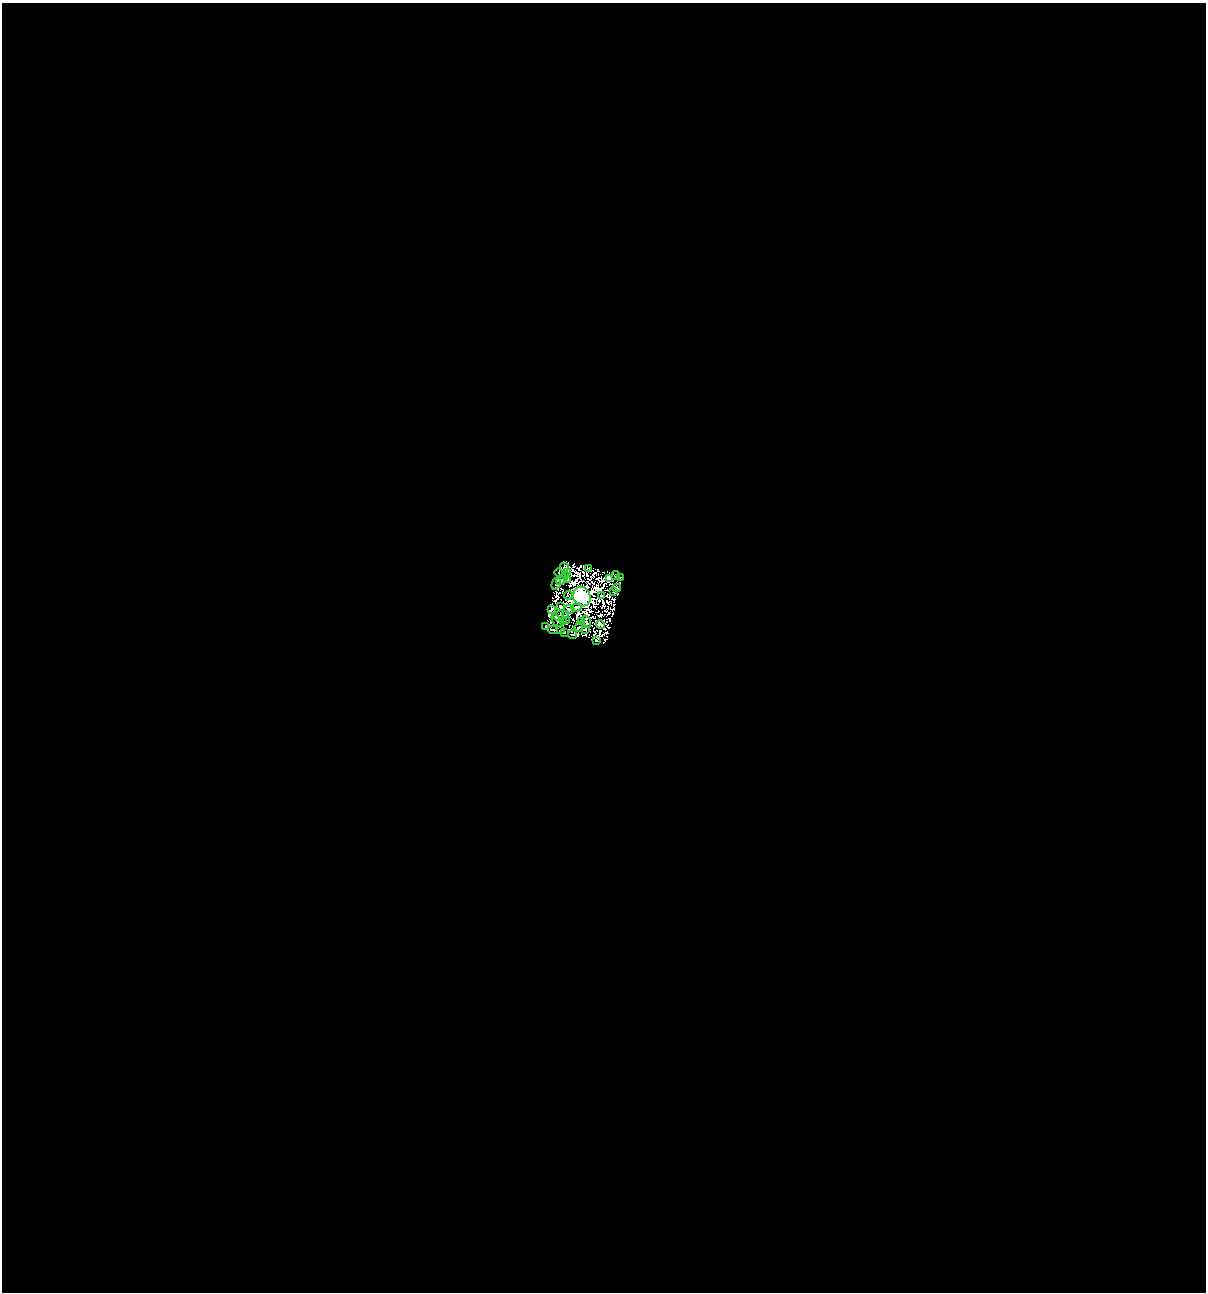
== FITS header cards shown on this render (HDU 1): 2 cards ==
NAXIS1  =                 1204
NAXIS2  =                 1290

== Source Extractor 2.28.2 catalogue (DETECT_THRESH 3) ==
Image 1204 x 1290 px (HDU 1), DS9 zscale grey, 1 PNG px = 1 image px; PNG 1208 x 1294 px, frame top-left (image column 1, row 1290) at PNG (2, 3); each listed source drawn as its Kron ellipse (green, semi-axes under 4 px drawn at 4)
Background 1.9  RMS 1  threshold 3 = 3 sigma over >= 5 px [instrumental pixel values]
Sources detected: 38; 2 with non-positive FLUX_AUTO (blend fragments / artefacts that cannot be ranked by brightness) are neither listed nor drawn; the other 36 listed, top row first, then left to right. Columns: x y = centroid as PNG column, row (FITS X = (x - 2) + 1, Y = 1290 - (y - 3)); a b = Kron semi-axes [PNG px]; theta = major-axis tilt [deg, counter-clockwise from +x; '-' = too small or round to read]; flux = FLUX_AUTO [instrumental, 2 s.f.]
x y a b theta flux
564 567 4 2 - 68
589 569 4 2 - 46
559 572 4 2 - 73
568 572 3 2 - 42
566 575 2 2 - 42
616 575 4 2 - 62
609 578 4 3 - 81
621 578 4 2 - 38
567 579 3 2 - 77
562 580 6 3 41 28
556 583 7 3 67 62
617 588 4 2 - 30
614 592 3 2 - 53
569 595 4 3 - 61
602 595 3 2 - 45
582 597 10 8 -73 46000
561 606 4 3 - 72
576 607 5 2 - 100
551 609 4 2 - 78
569 609 5 2 - 46
565 614 4 2 - 38
559 615 6 2 40 25
557 620 6 2 -56 46
566 620 3 2 - 26
563 621 3 2 - 64
582 622 3 2 - 57
586 622 6 2 -71 44
600 625 4 3 - 60
546 627 4 2 - 98
579 627 5 2 - 66
585 629 3 2 - 31
553 630 5 2 - 65
560 630 4 2 - 52
564 632 2 2 - 41
572 635 4 3 - 74
596 641 3 2 - 51
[2 non-positive-flux detections neither listed nor drawn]